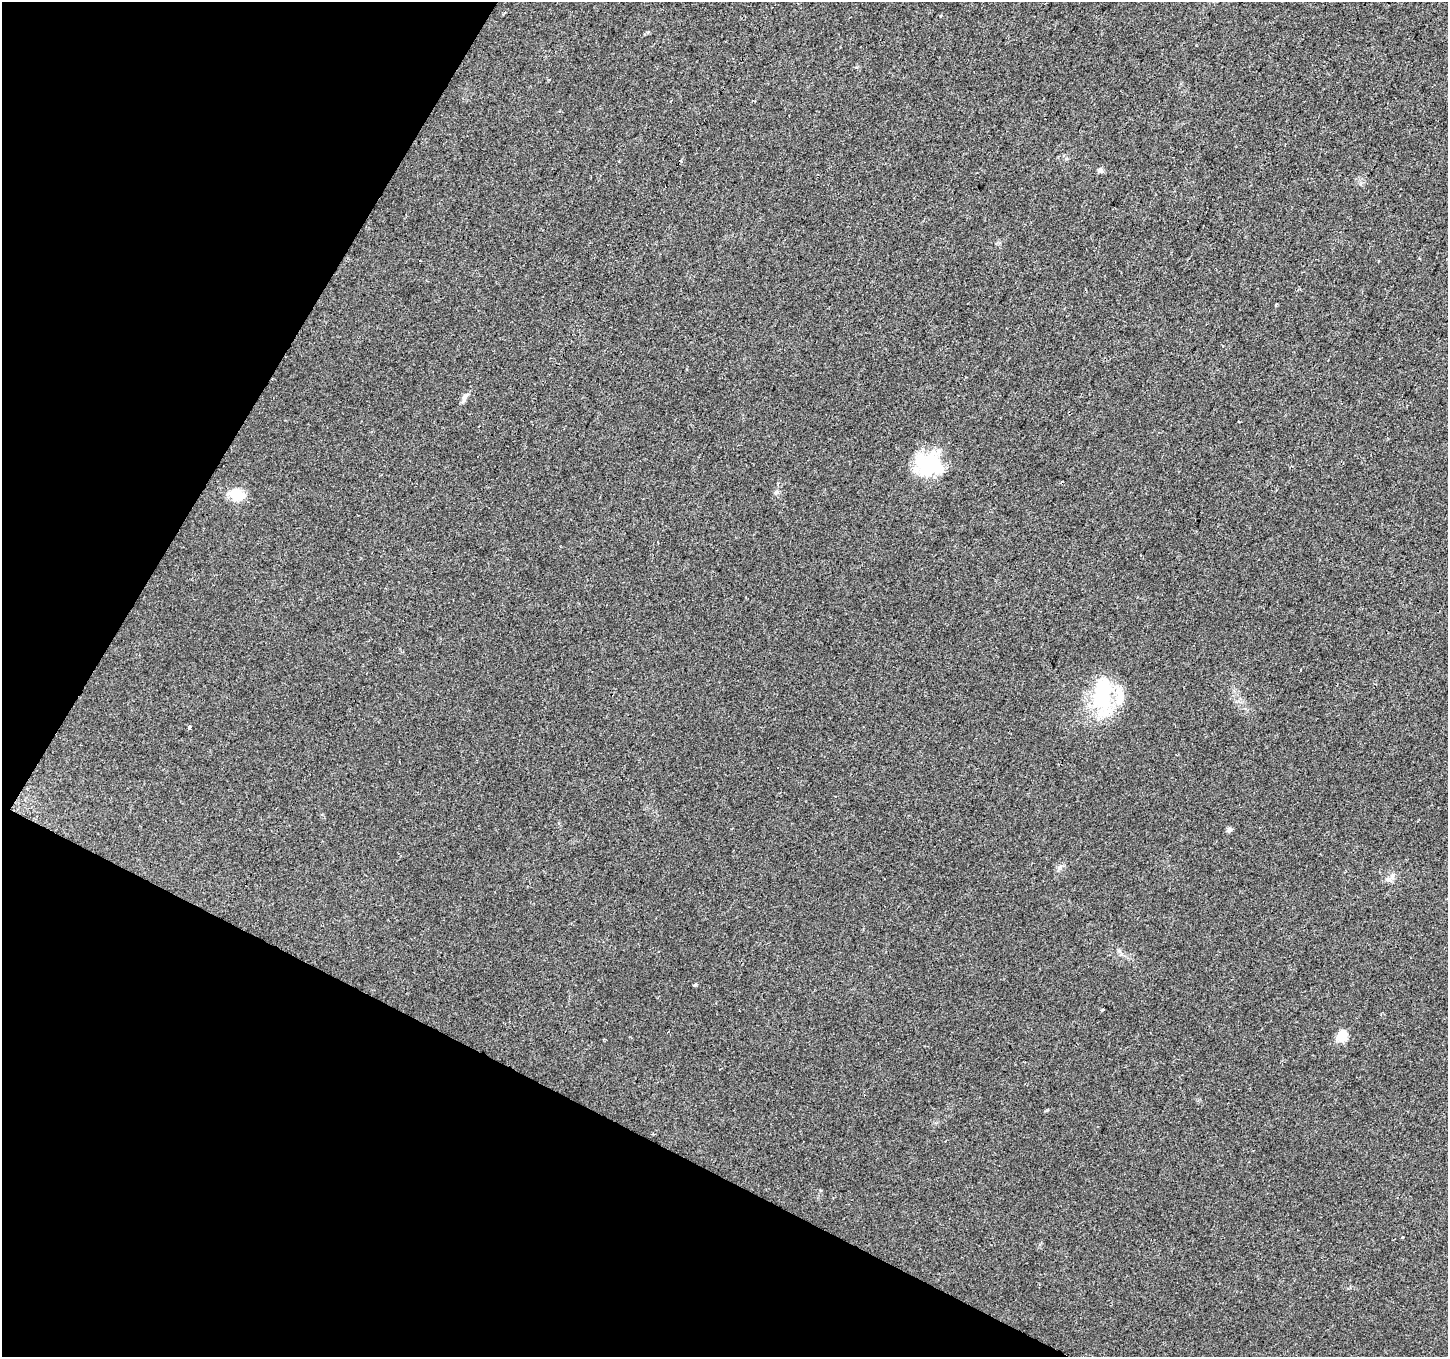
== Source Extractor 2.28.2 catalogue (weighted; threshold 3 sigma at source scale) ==
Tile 9 of 4 x 4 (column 1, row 3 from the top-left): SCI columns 1-1446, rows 1553-2907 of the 5788 x 5880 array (HDU 1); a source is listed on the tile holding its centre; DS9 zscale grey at full resolution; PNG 1450 x 1359 px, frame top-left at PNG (2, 2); no overlay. Shown black and unused: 25% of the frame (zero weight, under 2 of 3 exposures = <1% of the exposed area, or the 3 px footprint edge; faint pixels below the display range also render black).
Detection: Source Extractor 2.28.2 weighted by HDU 2 'WHT'; one run over the whole footprint, this tile lists its part. Background 0.0297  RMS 0.0064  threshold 0.0286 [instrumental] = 3 sigma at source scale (4.5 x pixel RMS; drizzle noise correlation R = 1.50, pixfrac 1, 0.0396/0.0396 arcsec/px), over >= 5 px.
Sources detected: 16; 1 inside a brighter object's white glare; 1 cosmic-ray / hot-pixel residue — not listed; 1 inside a brighter listed object's ellipse — not listed separately; the other 13 listed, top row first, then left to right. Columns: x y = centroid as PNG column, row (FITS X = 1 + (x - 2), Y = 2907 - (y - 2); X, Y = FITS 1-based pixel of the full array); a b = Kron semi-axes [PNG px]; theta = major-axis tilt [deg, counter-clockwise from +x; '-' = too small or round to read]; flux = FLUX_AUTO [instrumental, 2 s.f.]
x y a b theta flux
1100 170 7 6 - 1.9
1276 305 3 3 - 1.6
465 396 12 5 55 2.2
928 464 33 28 60 34
237 495 17 13 -25 13
1300 669 3 2 - 0.77
1102 696 42 22 82 50
189 727 4 3 - 4.8
1229 830 7 6 - 1.4
695 985 4 3 - 1.2
1103 1010 4 3 - 1.6
1342 1036 6 5 - 26
1402 1238 3 2 - 0.81
Unlisted compact peaks at least as high as the median listed source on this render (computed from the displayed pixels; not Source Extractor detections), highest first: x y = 1047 1110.